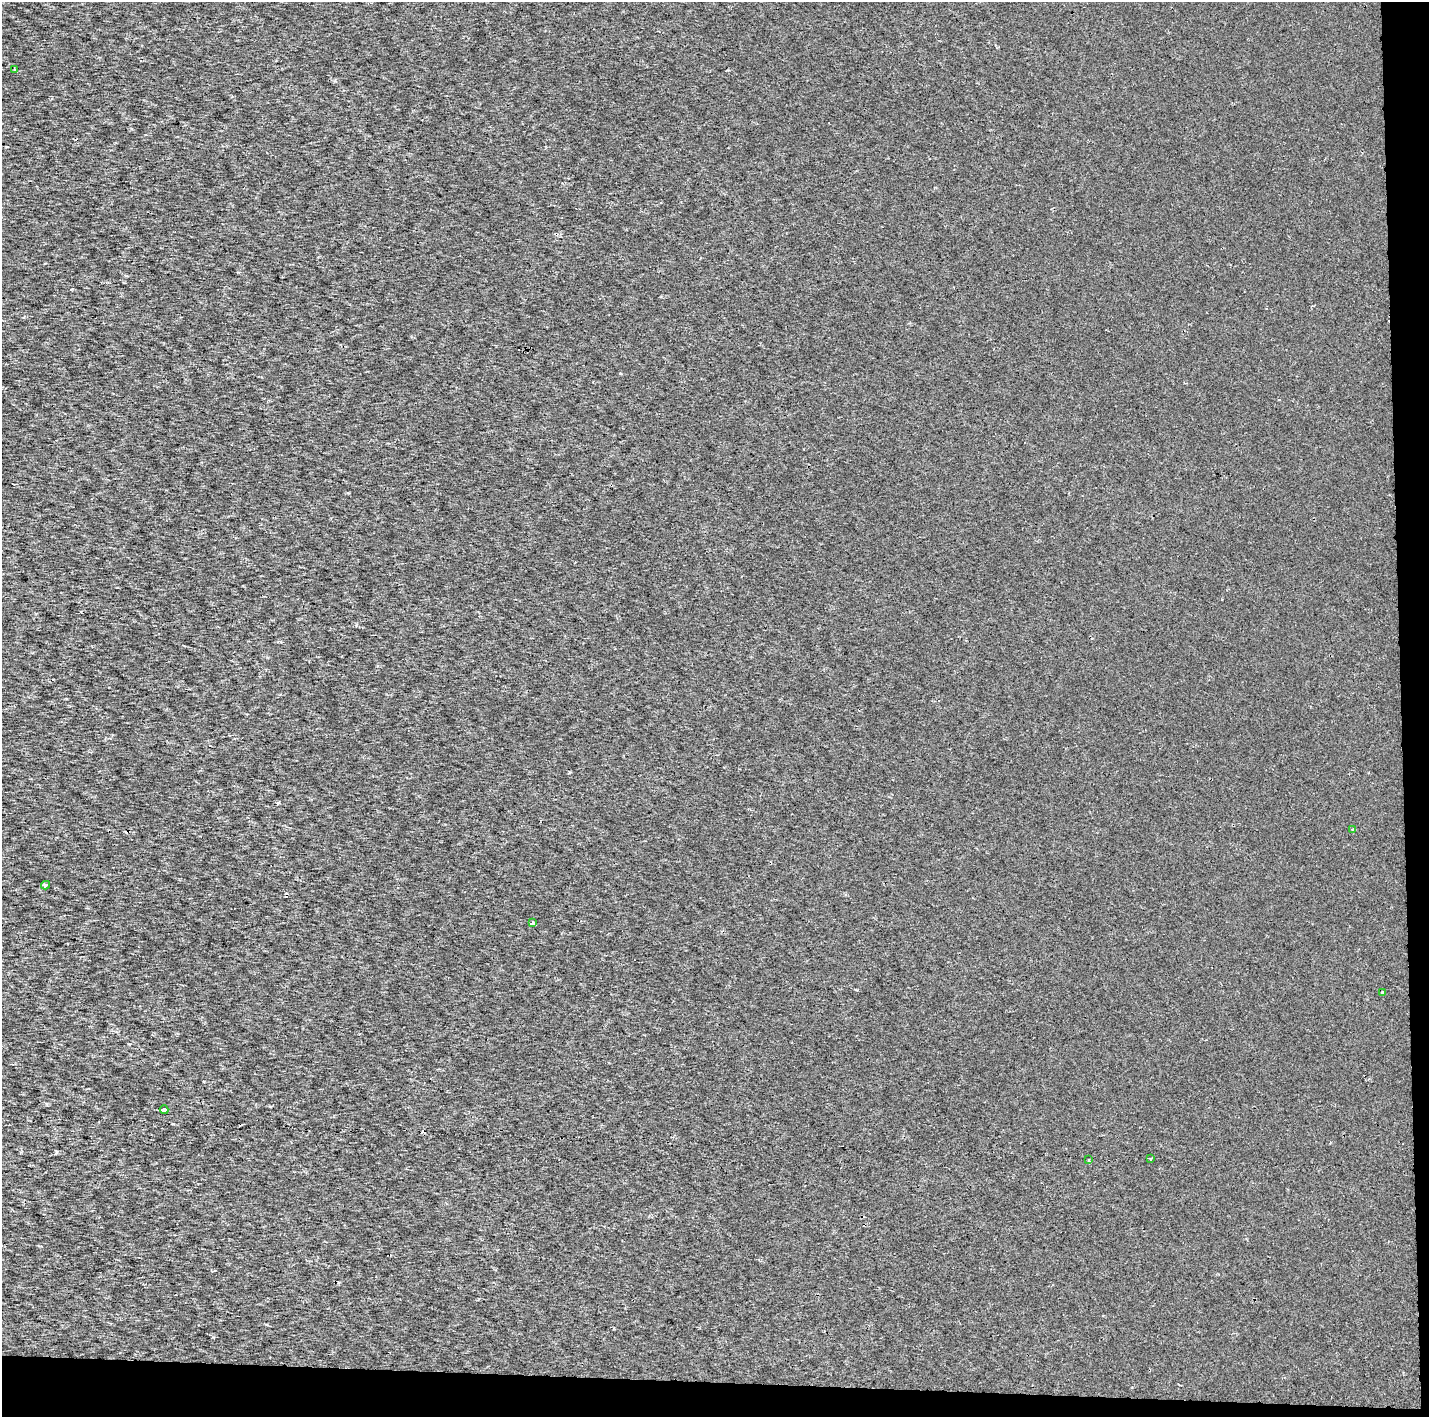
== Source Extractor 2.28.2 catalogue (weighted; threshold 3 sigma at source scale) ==
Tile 9 of 3 x 3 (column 3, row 3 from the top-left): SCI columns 2967-4393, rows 104-1518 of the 7053 x 4355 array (HDU 1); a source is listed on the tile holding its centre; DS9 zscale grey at full resolution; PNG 1431 x 1419 px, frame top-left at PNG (2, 2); each listed source drawn as its Kron ellipse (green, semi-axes under 4 px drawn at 4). Shown black and unused: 4% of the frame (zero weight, under 2 of 3 exposures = <1% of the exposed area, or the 3 px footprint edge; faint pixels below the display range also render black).
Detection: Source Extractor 2.28.2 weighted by HDU 2 'WHT'; one run over the whole footprint, this tile lists its part. Background 3.28e-04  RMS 0.0027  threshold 0.0122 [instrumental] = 3 sigma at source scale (4.5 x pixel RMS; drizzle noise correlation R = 1.50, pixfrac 1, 0.0396/0.0396 arcsec/px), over >= 5 px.
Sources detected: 11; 3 cosmic-ray / hot-pixel residue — neither listed nor drawn; the other 8 listed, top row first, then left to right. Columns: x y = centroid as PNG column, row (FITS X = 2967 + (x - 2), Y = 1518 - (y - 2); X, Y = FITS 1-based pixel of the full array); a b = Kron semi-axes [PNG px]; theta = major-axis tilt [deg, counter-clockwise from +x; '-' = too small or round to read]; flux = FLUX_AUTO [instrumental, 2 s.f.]
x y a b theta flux
14 69 3 2 - 0.2
1352 829 4 3 - 0.28
45 885 4 3 - 3.2
533 923 3 3 - 1.9
1382 993 4 3 - 1.7
164 1110 4 3 - 2.1
1150 1159 3 3 - 0.38
1089 1160 3 2 - 0.59